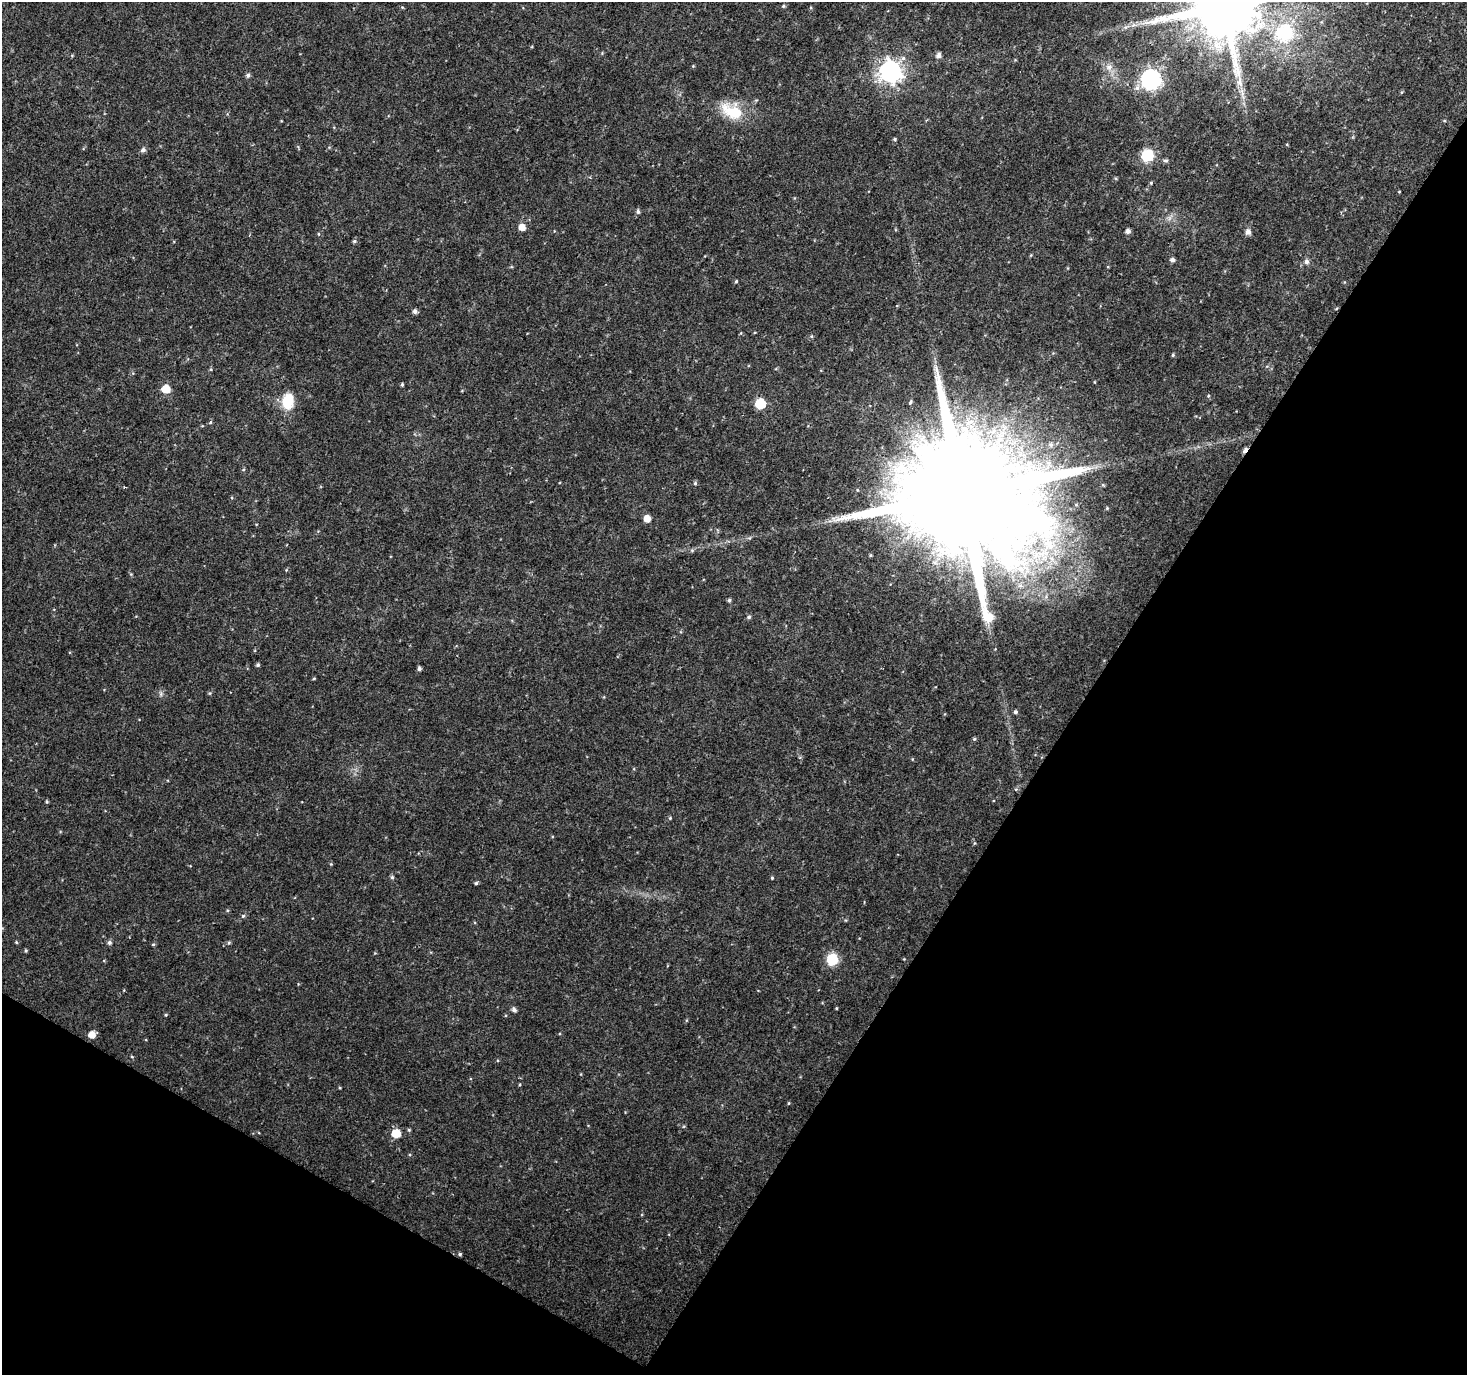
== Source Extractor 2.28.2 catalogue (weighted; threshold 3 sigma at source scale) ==
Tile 15 of 4 x 4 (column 3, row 4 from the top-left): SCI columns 2931-4395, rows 191-1563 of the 5865 x 5939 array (HDU 1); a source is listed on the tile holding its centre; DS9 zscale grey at full resolution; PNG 1469 x 1377 px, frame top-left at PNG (2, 2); no overlay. Shown black and unused: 32% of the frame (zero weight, under 2 of 3 exposures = <1% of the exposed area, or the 3 px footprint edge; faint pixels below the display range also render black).
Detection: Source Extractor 2.28.2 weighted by HDU 2 'WHT'; one run over the whole footprint, this tile lists its part. Background 0.0253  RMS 0.0055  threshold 0.0249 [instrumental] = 3 sigma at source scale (4.5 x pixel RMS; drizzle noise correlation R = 1.50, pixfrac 1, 0.0396/0.0396 arcsec/px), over >= 5 px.
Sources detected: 73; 1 long thin detection or spike segment (spike, bleed or trail) — not listed; the other 72 listed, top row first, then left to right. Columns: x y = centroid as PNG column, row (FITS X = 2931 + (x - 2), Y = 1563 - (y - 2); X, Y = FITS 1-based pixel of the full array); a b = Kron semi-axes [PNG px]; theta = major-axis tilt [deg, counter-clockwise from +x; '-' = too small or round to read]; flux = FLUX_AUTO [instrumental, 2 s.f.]
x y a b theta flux
783 6 5 4 - 0.8
402 7 5 3 - 0.5
1225 7 18 16 22 6900
1285 33 8 7 - 72
72 55 5 3 - 0.54
939 55 6 5 - 2.3
693 66 4 4 - 0.5
1109 67 10 9 - 3.7
890 71 8 8 - 360
248 75 6 5 - 1.4
1151 79 8 8 - 250
732 112 31 15 -23 20
895 139 4 4 - 0.73
143 150 6 5 - 1.9
1147 155 7 6 - 58
1165 160 7 4 6 1
1151 183 4 3 - 0.5
1399 192 4 3 - 0.35
638 211 6 5 - 1.3
522 227 6 6 - 4.7
1128 231 5 5 - 2.1
1248 232 6 5 - 2.9
319 234 5 3 - 0.51
354 241 6 4 -13 1
1172 260 5 5 - 1.7
1306 261 6 6 - 1.9
736 281 4 3 - 0.68
415 311 5 5 - 2
1173 355 4 4 - 0.71
402 384 4 3 - 0.79
166 389 6 6 - 11
288 401 20 15 80 13
760 404 6 6 - 27
210 422 5 4 - 0.74
1245 450 7 4 53 2.8
695 483 5 5 - 0.84
961 496 39 29 54 33000
1107 508 4 4 - 0.47
647 518 6 5 - 5.8
692 550 6 4 18 0.81
729 600 4 4 - 1
749 617 5 5 - 1.2
258 665 4 4 - 1
419 669 4 4 - 1.6
314 678 5 3 - 0.46
210 693 6 4 90 0.63
161 694 7 4 -90 1.1
1015 712 4 4 - 1.2
974 739 5 4 - 0.69
800 758 4 4 - 0.77
670 818 5 4 - 0.64
974 843 5 3 - 0.53
331 864 4 4 - 0.48
392 877 5 5 - 0.93
772 878 4 3 - 0.6
476 883 4 4 - 0.95
243 916 5 5 - 0.95
16 942 5 4 - 0.57
109 942 5 5 - 1.4
229 943 6 4 69 0.82
153 944 5 4 - 0.71
26 951 4 3 - 0.71
832 959 6 6 - 49
836 1008 3 2 - 0.8
514 1010 6 5 - 1.9
166 1015 4 4 - 0.59
92 1034 6 5 - 5.7
132 1057 5 3 - 0.5
789 1103 5 3 - 0.51
409 1130 5 4 - 0.68
396 1133 6 6 - 15
460 1254 5 4 - 0.94
Overlapping masked pixels (flux is a lower limit): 2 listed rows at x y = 1225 7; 1245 450
Isophote crosses this tile's border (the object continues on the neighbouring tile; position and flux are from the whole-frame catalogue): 1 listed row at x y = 1225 7